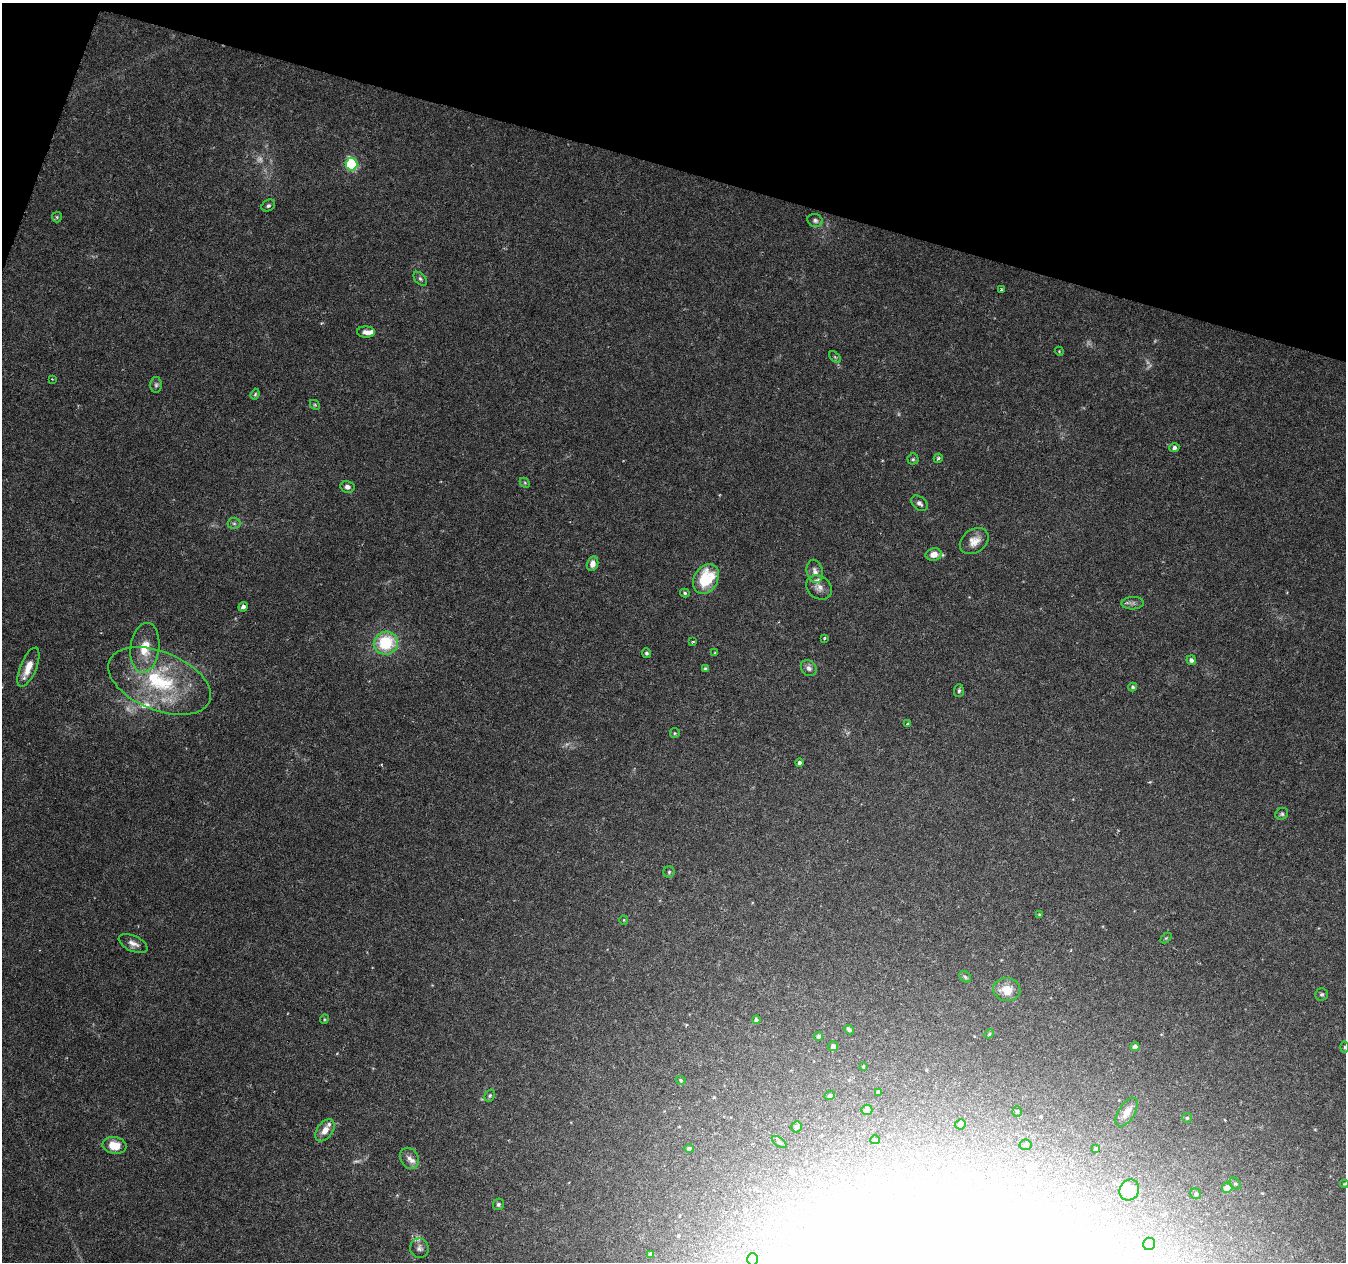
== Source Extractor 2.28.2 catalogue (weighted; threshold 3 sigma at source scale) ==
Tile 2 of 4 x 4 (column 2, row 1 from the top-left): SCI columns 1345-2688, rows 3999-5258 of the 5387 x 5538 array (HDU 1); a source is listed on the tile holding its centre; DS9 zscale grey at full resolution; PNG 1348 x 1264 px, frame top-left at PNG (2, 3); each listed source drawn as its Kron ellipse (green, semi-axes under 4 px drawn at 4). Shown black and unused: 14% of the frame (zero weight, under 3 of 6 exposures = <1% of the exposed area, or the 3 px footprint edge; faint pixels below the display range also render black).
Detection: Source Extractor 2.28.2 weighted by HDU 2 'WHT'; one run over the whole footprint, this tile lists its part. Background 0.0182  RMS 0.0016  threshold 0.00672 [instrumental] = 3 sigma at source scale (4.09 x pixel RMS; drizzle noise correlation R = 1.36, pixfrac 0.8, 0.0396/0.0396 arcsec/px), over >= 5 px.
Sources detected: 113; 7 too faint to see at this stretch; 10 inside a brighter object's white glare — neither listed nor drawn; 5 inside a brighter listed object's ellipse — not listed separately; the other 91 listed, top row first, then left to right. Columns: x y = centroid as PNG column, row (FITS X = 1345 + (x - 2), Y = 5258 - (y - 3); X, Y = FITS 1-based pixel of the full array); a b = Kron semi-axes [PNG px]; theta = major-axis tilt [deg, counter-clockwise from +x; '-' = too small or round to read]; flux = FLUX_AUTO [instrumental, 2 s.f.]
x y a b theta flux
351 164 6 6 - 15
268 206 7 5 31 0.36
57 217 5 5 - 0.22
815 221 8 6 -20 0.41
420 279 8 5 -46 0.35
1001 290 3 3 - 0.21
366 332 9 5 -3 0.78
1059 351 4 3 - 0.13
835 357 7 4 -45 0.21
52 379 3 2 - 0.11
156 385 8 5 90 0.38
255 394 5 4 - 0.2
315 405 5 4 - 0.2
1174 448 5 4 - 0.44
938 458 5 4 - 0.26
913 459 5 5 - 0.25
525 483 6 4 -46 0.22
347 487 7 6 - 0.55
919 503 9 6 -40 0.55
234 523 6 5 - 0.32
974 541 16 11 35 1.6
934 554 8 6 12 1.7
593 564 7 5 75 1.1
815 571 12 8 -77 0.88
706 579 16 12 61 7.1
819 587 14 11 -36 1.1
685 593 5 4 - 0.25
1133 603 11 6 3 0.53
243 607 5 4 - 0.56
824 638 3 3 - 0.14
693 641 3 3 - 0.23
386 643 12 11 - 7.6
145 648 25 14 83 3.6
646 653 5 4 - 0.3
715 653 3 3 - 0.14
1191 660 5 4 - 0.44
28 667 21 8 67 2.3
809 668 9 7 -46 0.63
705 669 4 4 - 0.24
160 681 54 29 -22 15
1133 687 4 4 - 0.25
959 691 6 5 - 0.3
908 724 3 3 - 0.31
675 733 5 5 - 0.19
799 763 4 4 - 0.47
1282 814 6 5 - 0.3
669 872 5 5 - 0.25
1039 915 3 3 - 0.19
624 920 4 4 - 0.15
1166 938 6 4 44 0.17
133 943 15 7 -24 0.95
965 977 6 5 - 0.26
1007 990 13 11 -9 2.4
1322 994 6 6 - 0.32
324 1019 4 3 - 0.16
756 1020 4 4 - 0.36
849 1030 5 3 - 0.44
989 1034 5 4 - 0.17
819 1036 4 4 - 0.34
833 1046 5 5 - 0.59
1135 1047 4 4 - 0.79
1344 1047 6 4 89 0.22
863 1066 4 3 - 0.14
681 1080 5 4 - 0.19
878 1092 4 3 - 0.39
490 1095 6 5 - 0.26
830 1095 5 4 - 0.38
867 1110 5 5 - 0.95
1017 1111 5 4 - 0.2
1127 1112 16 8 58 1.2
1187 1118 5 5 - 0.21
960 1124 5 5 - 0.5
797 1127 6 5 - 0.51
325 1130 12 7 54 1.4
875 1140 5 4 - 0.18
779 1142 8 4 -36 0.29
114 1145 12 8 -9 2.6
1026 1145 6 5 - 0.28
689 1149 5 4 - 0.32
1096 1149 4 3 - 0.18
409 1158 11 9 -58 0.92
1235 1184 6 5 - 0.3
1344 1184 4 3 - 0.14
1227 1188 5 5 - 1.9
1129 1190 11 9 58 2.8
1196 1194 6 5 - 0.3
498 1204 6 5 - 0.3
1149 1244 6 6 - 0.47
419 1248 10 9 - 0.63
650 1254 4 4 - 0.37
753 1259 6 5 - 0.4